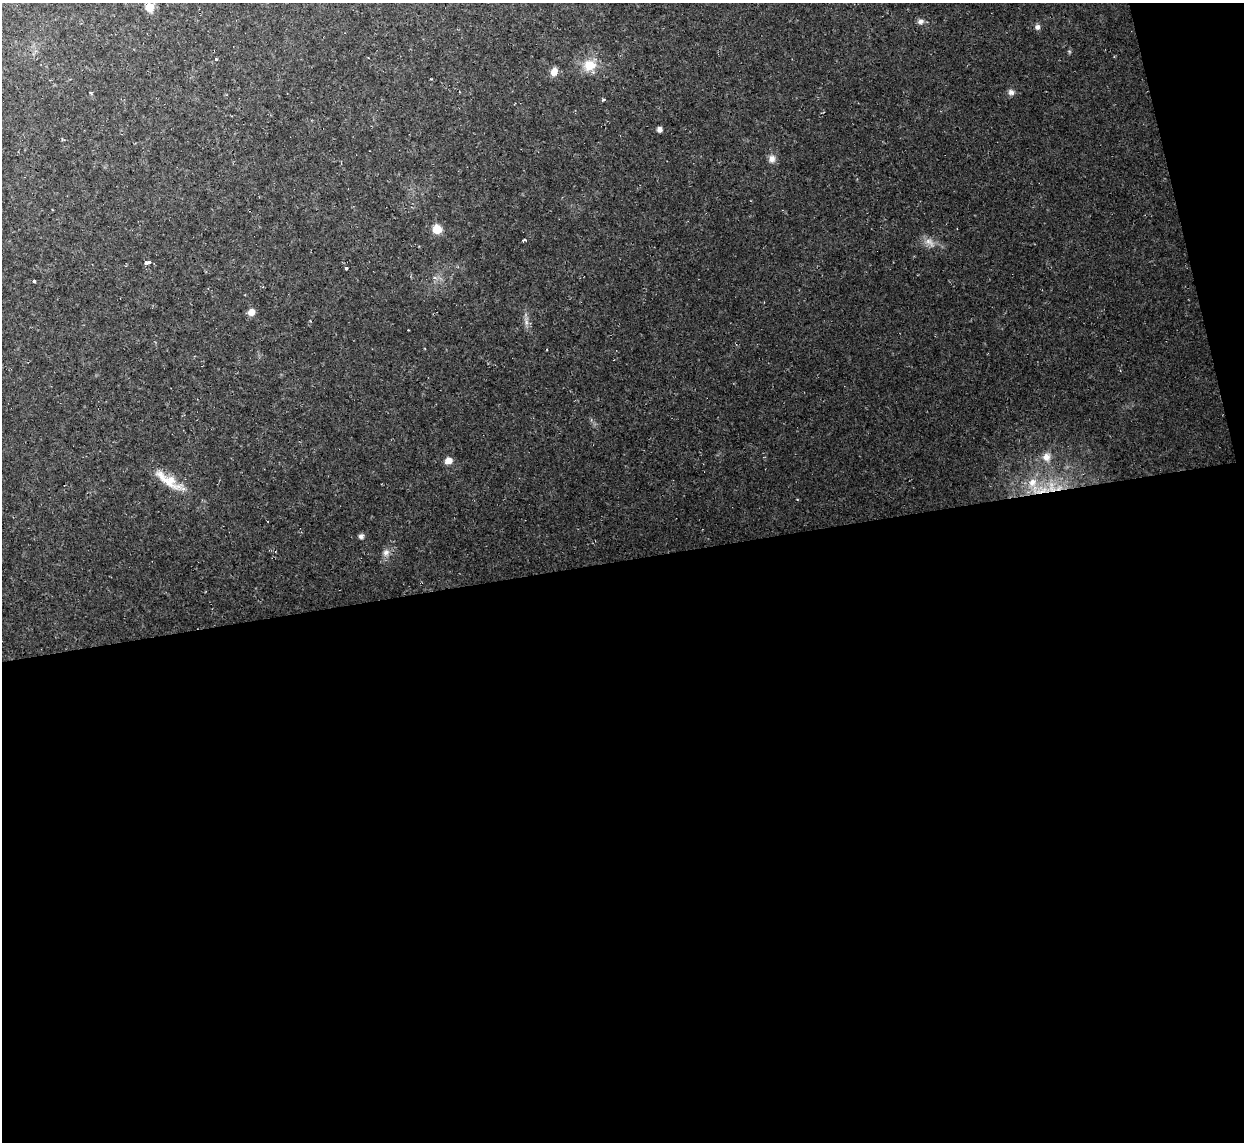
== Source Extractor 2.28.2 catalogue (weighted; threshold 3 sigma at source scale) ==
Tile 16 of 4 x 4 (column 4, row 4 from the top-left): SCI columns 3729-4970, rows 137-1276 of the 4970 x 4948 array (HDU 1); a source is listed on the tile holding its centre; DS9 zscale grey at full resolution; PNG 1246 x 1144 px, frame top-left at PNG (2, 3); no overlay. Shown black and unused: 53% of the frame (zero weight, under 2 of 3 exposures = <1% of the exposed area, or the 3 px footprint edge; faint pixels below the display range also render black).
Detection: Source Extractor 2.28.2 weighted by HDU 2 'WHT'; one run over the whole footprint, this tile lists its part. Background 0.035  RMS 0.0072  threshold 0.0324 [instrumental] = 3 sigma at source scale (4.5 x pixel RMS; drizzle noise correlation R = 1.50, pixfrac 1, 0.05/0.05 arcsec/px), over >= 5 px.
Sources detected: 25; all 25 listed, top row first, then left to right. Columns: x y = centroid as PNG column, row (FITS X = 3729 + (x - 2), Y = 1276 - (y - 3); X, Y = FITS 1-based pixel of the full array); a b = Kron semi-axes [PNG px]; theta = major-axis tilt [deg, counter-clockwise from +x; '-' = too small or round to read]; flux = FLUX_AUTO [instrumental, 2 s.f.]
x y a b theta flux
149 7 9 8 - 9.2
920 21 8 6 15 2.4
1037 27 6 6 - 2.3
216 59 4 3 - 0.67
590 65 16 14 3 13
554 72 9 7 64 5.5
1011 92 8 7 - 2.5
659 129 5 5 - 2.8
772 159 9 9 - 3.8
437 229 7 7 - 13
524 240 4 3 - 4
929 242 16 7 -41 4.6
149 262 3 3 - 3.5
146 263 4 3 - 2.4
346 268 3 3 - 11
34 281 3 3 - 4.3
251 312 7 6 - 5.6
526 322 7 4 -72 1.9
1046 457 11 10 - 5.8
448 461 7 6 - 5.4
168 480 39 12 -35 16
1032 482 14 12 55 10
1042 491 27 7 18 16
361 536 6 6 - 2
386 553 9 7 30 3.1
Overlapping masked pixels (flux is a lower limit): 1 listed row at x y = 1042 491